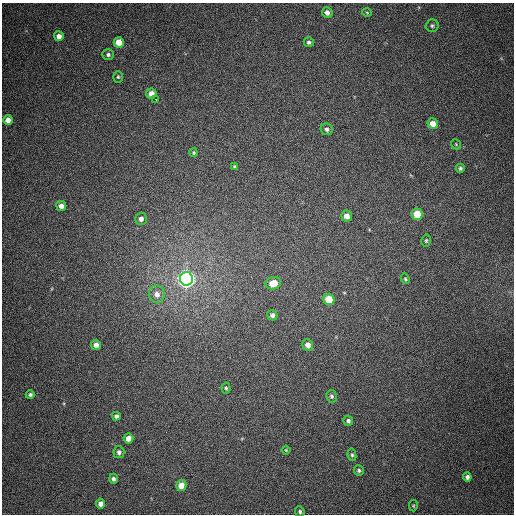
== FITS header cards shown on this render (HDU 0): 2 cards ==
NAXIS1  =                  512
NAXIS2  =                  512

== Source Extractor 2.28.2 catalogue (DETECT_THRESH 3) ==
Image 512 x 512 px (HDU 0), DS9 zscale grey, 1 PNG px = 1 image px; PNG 516 x 516 px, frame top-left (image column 1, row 512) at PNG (2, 3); each listed source drawn as its Kron ellipse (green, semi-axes under 4 px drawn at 4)
Background 390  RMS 9.8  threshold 29.3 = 3 sigma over >= 5 px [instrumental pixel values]
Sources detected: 46; all 46 listed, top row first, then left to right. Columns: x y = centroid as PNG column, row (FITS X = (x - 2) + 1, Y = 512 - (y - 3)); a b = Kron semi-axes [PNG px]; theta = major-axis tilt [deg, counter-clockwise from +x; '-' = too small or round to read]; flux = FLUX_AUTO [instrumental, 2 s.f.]
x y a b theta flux
367 12 5 3 - 570
327 13 5 5 - 3500
432 26 6 6 - 1300
59 36 5 5 - 3500
119 42 5 5 - 9700
309 42 5 5 - 1500
108 54 6 5 - 1400
118 77 6 5 - 990
151 93 5 5 - 5000
156 99 3 3 - 17000
8 120 5 4 - 4600
433 124 5 5 - 6700
327 129 6 5 - 1900
456 144 5 4 - 780
194 153 4 4 - 940
235 167 4 3 - 1100
460 168 4 4 - 1400
61 206 5 5 - 3500
417 214 6 5 - 15000
347 216 5 5 - 4600
141 219 6 6 - 2700
426 241 6 4 75 1000
186 279 7 6 - 410000
405 279 5 4 - 890
273 283 8 6 14 9000
157 294 9 8 - 4400
329 299 6 5 - 16000
272 315 5 5 - 2400
96 345 5 4 - 3400
308 345 6 5 - 4400
226 388 5 4 - 1000
30 395 4 4 - 1400
331 396 6 5 - 1400
116 416 4 4 - 1900
348 421 5 5 - 1800
128 438 5 5 - 5000
286 450 4 3 - 620
119 452 6 5 - 2000
352 455 6 4 -80 1200
359 470 5 5 - 1200
467 477 4 4 - 2200
113 479 5 4 - 1900
181 485 6 5 - 6800
100 504 5 4 - 3100
413 506 6 4 -88 760
300 512 5 4 - 1300
At the frame edge (FLAGS 8, measured only in part): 1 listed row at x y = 300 512